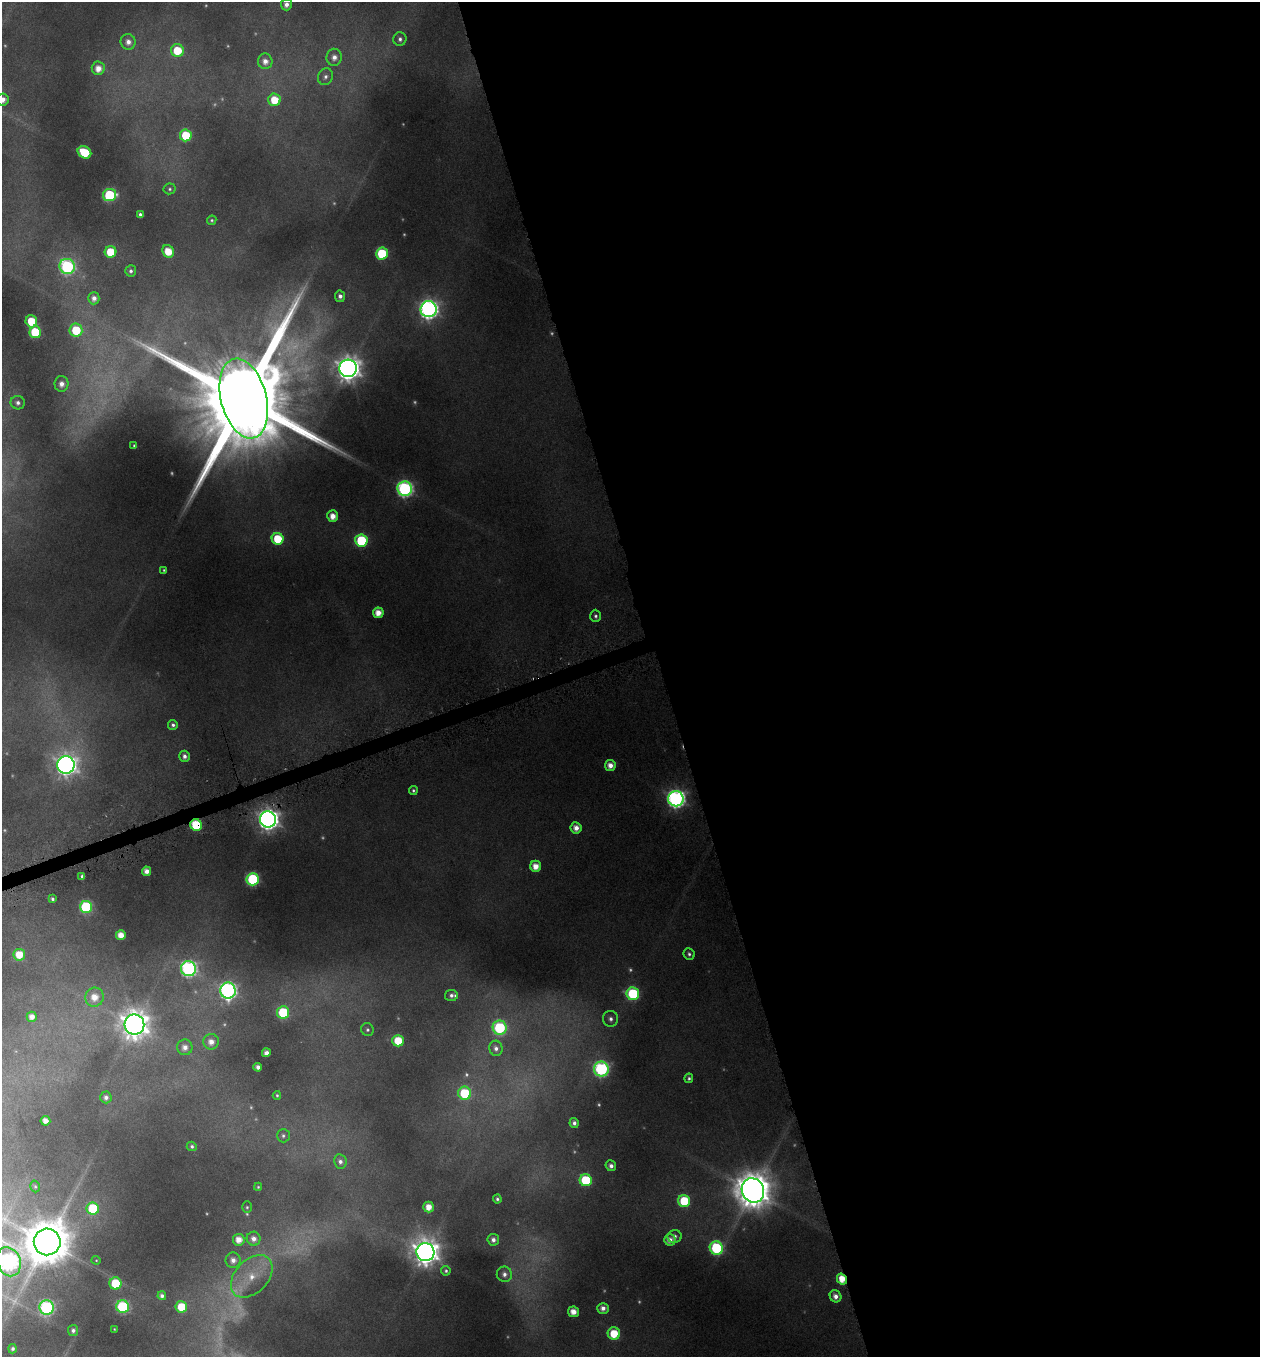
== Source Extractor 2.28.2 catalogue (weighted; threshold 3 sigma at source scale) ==
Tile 8 of 4 x 4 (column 4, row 2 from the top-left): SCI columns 3912-5169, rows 2712-4066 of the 5245 x 5459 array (HDU 1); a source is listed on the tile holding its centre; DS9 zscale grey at full resolution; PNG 1262 x 1359 px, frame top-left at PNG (2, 2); each listed source drawn as its Kron ellipse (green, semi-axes under 4 px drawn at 4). Shown black and unused: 48% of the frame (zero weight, under 4 of 8 exposures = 2% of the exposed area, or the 3 px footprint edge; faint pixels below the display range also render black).
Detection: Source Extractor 2.28.2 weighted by HDU 2 'WHT'; one run over the whole footprint, this tile lists its part. Background 0.0962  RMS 0.0097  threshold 0.0396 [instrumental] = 3 sigma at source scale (4.09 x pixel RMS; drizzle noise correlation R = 1.36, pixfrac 0.8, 0.0396/0.0396 arcsec/px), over >= 5 px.
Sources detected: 148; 26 too faint to see at this stretch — neither listed nor drawn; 1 inside a brighter listed object's ellipse — not listed separately; the other 121 listed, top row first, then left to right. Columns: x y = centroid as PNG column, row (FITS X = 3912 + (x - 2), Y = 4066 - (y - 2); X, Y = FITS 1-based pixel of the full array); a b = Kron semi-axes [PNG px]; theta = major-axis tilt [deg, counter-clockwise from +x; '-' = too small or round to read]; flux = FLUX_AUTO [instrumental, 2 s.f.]
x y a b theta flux
286 4 6 5 - 5.5
400 39 7 6 - 3.6
128 42 8 7 - 7.3
177 50 6 6 - 31
334 57 8 7 - 7.5
265 61 8 7 - 7.6
98 68 7 6 - 11
326 77 8 7 - 3.9
3 99 6 6 - 6.9
274 100 6 6 - 23
186 135 6 6 - 37
84 152 7 5 -33 37
170 189 6 5 - 1.8
109 195 6 6 - 82
140 214 4 3 - 2.4
212 220 5 4 - 1.6
168 251 6 5 - 20
111 252 6 6 - 30
382 253 6 6 - 63
67 266 8 7 - 180
131 271 5 5 - 2.8
340 296 6 5 - 3.9
94 298 6 5 - 5.9
429 309 8 8 - 470
31 321 6 5 - 30
76 330 6 6 - 37
35 332 6 6 - 58
348 368 9 8 - 1000
61 384 8 7 - 7.4
244 399 41 22 -75 36000
18 403 7 6 - 3.7
134 445 3 2 - 1
405 489 7 7 - 260
333 516 6 5 - 11
278 539 6 6 - 38
361 540 6 6 - 77
164 570 4 3 - 1.3
378 613 5 5 - 13
595 616 6 5 - 2.7
173 725 5 4 - 2.9
184 756 5 5 - 4.3
66 765 9 8 - 650
610 765 5 5 - 8.8
413 790 4 4 - 1.8
676 799 7 7 - 420
268 819 8 8 - 690
196 825 6 5 - 45
576 828 5 5 - 8.6
536 866 5 5 - 12
146 871 5 4 - 7.1
82 876 3 3 - 1.8
253 879 6 6 - 100
52 899 3 3 - 1.7
86 907 6 6 - 100
121 935 5 5 - 12
689 954 6 5 - 2.4
19 955 6 6 - 19
189 969 7 7 - 250
228 991 8 7 - 330
633 994 6 6 - 81
451 995 6 5 - 3.4
94 997 9 9 - 14
283 1012 6 6 - 56
32 1017 5 5 - 7.9
611 1019 8 7 - 4.5
134 1025 10 10 - 1500
500 1028 7 7 - 100
367 1030 6 6 - 2.3
398 1041 6 5 - 27
211 1042 8 8 - 9.1
185 1047 8 8 - 7.8
496 1048 8 6 -76 4.6
266 1053 4 4 - 5.2
258 1067 4 4 - 4.8
601 1069 7 7 - 200
689 1078 5 4 - 1.9
465 1093 6 6 - 50
277 1095 4 3 - 1.3
106 1097 6 5 - 4.2
45 1121 5 5 - 8.6
574 1123 5 4 - 3.7
283 1136 6 6 - 2.5
192 1146 5 4 - 2.2
340 1161 7 6 - 4.1
611 1166 5 5 - 4.9
586 1180 6 6 - 57
35 1186 6 4 -73 1.4
258 1187 4 4 - 1.1
753 1190 12 11 - 2700
497 1199 4 4 - 2.1
684 1201 6 6 - 46
247 1207 6 5 - 1.5
429 1207 5 5 - 12
93 1209 6 6 - 58
675 1236 7 6 - 3.7
254 1239 7 7 - 6.8
239 1240 6 6 - 11
493 1240 6 5 - 5
670 1240 6 5 - 7.5
47 1242 13 13 - 4500
716 1248 7 6 - 97
425 1252 9 9 - 1300
96 1260 4 4 - 0.87
233 1260 7 7 - 6.9
9 1262 15 11 -69 320
446 1271 5 4 - 1.7
504 1274 8 7 - 4.9
252 1276 25 16 46 29
842 1279 6 4 -60 17
115 1283 6 6 - 36
162 1296 4 4 - 3.5
835 1296 6 5 - 6.8
47 1307 7 7 - 170
123 1307 6 6 - 110
181 1307 6 5 - 29
603 1308 5 5 - 6.3
573 1312 5 5 - 11
114 1329 3 2 - 0.64
73 1330 5 5 - 3.4
614 1334 6 6 - 29
13 1349 4 4 - 2.4
Overlapping masked pixels (flux is a lower limit): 3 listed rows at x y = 268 819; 196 825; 842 1279
Isophote crosses this tile's border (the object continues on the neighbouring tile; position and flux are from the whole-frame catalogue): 3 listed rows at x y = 3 99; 47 1242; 9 1262